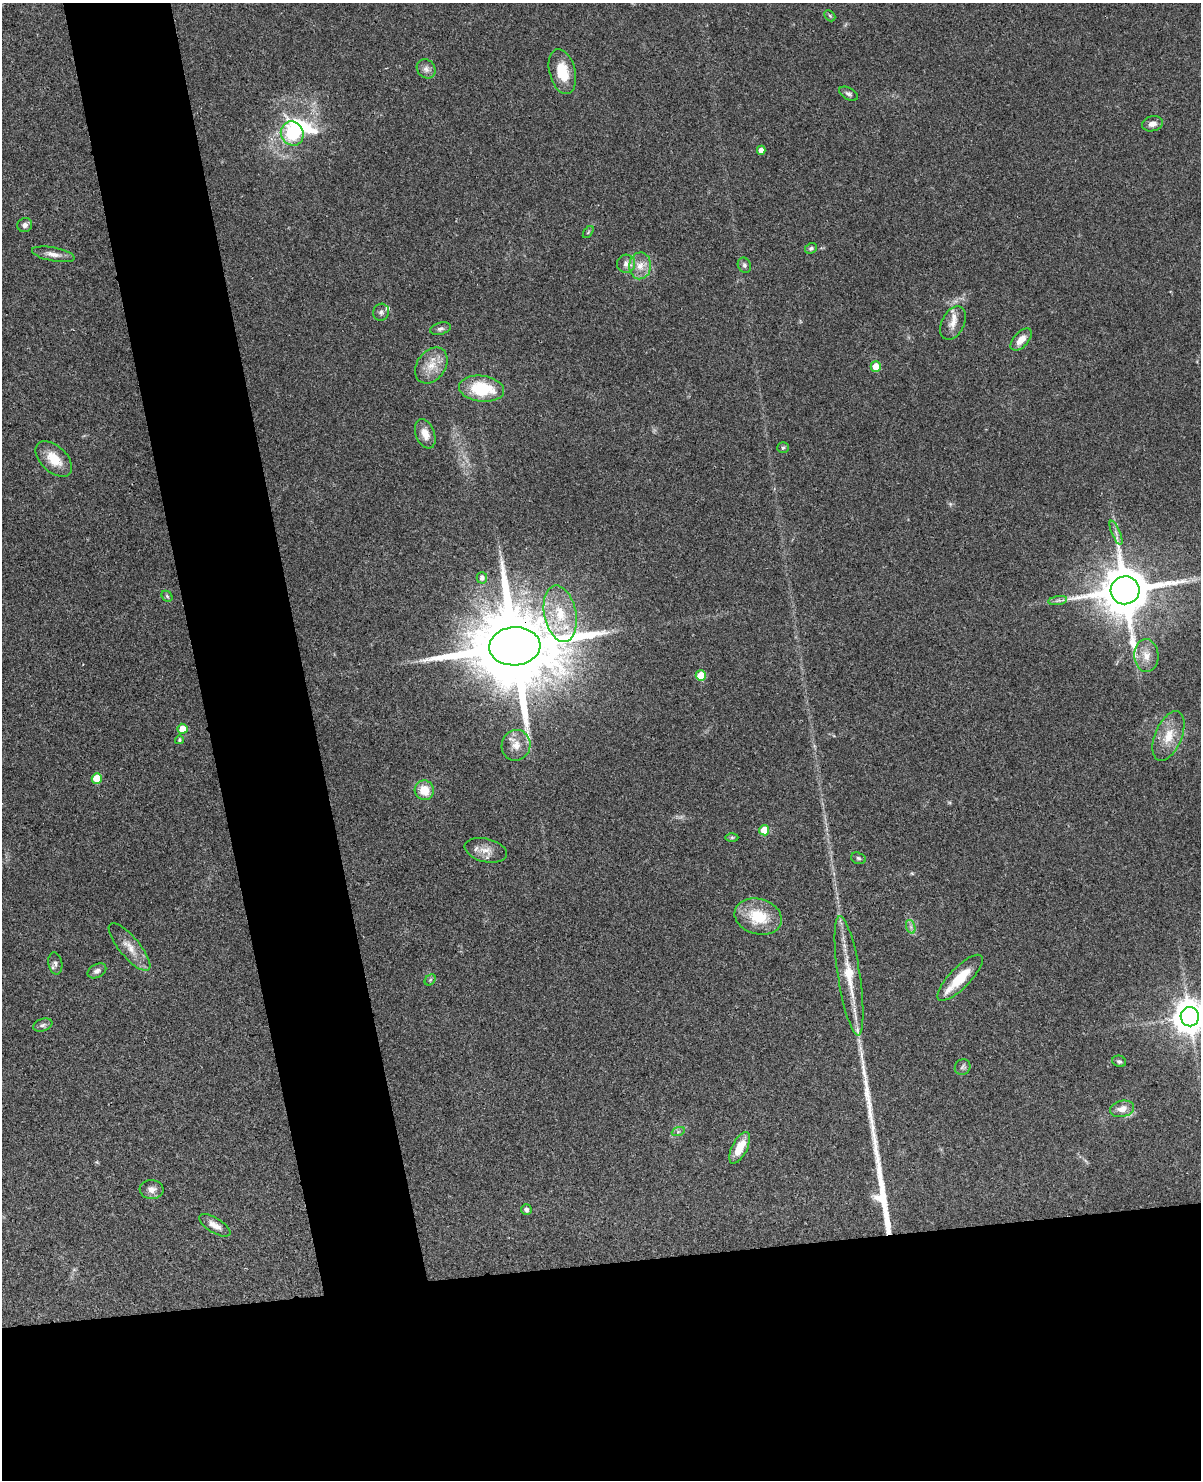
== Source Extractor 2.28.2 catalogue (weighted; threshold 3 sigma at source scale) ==
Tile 11 of 4 x 3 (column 3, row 3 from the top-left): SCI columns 2447-3645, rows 259-1736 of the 4892 x 4840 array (HDU 1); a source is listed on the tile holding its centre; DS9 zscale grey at full resolution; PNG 1203 x 1482 px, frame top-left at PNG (2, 3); each listed source drawn as its Kron ellipse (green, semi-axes under 4 px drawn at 4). Shown black and unused: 22% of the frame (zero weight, under 3 of 4 exposures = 5% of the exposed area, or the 3 px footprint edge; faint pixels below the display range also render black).
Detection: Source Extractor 2.28.2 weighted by HDU 2 'WHT'; one run over the whole footprint, this tile lists its part. Background 0.0858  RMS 0.0058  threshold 0.0261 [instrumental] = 3 sigma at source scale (4.5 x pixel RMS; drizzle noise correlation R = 1.50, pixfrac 1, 0.05/0.05 arcsec/px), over >= 5 px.
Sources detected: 68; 2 inside a brighter object's white glare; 2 long thin detections or spike segments (spike, bleed or trail) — neither listed nor drawn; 3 inside a brighter listed object's ellipse — not listed separately; the other 61 listed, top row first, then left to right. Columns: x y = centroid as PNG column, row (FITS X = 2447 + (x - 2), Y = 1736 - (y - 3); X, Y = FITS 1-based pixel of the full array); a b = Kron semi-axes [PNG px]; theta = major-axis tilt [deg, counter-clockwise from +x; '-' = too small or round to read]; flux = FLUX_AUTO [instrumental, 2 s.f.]
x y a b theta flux
830 16 6 4 -45 0.97
426 69 10 9 - 2.9
562 72 23 13 -76 16
848 94 10 5 -28 1.6
1153 124 11 7 14 3.6
292 133 12 11 - 33
761 150 4 4 - 3.9
25 225 7 7 - 2.3
588 232 7 3 53 0.76
811 248 6 5 - 1.3
53 254 21 6 -11 4.2
626 264 9 9 - 3.2
744 265 8 6 -66 1.5
640 266 13 11 87 6.7
381 312 8 8 - 1.9
953 323 18 11 63 5.8
440 329 10 6 15 1.7
1021 339 13 7 47 5.9
431 365 20 14 54 9.9
876 366 5 5 - 8.7
481 389 23 13 -7 27
425 434 15 9 -68 6.4
783 448 6 5 - 0.86
54 459 22 13 -43 12
1116 533 13 4 -67 2.2
482 578 6 5 - 2.2
1125 590 14 14 - 3400
167 596 6 5 - 0.87
1058 601 9 4 9 1.7
560 614 28 16 -79 21
515 646 26 19 4 12000
1146 656 16 12 -87 7.3
701 676 5 5 - 15
182 729 5 5 - 7.4
1168 736 26 13 67 12
179 740 4 4 - 0.9
516 745 15 14 - 7.2
97 778 5 5 - 14
424 790 10 9 - 9.9
764 830 5 5 - 15
732 837 6 4 0 0.86
486 850 21 11 -13 6.5
858 858 8 5 -18 1.2
758 917 24 17 -15 20
911 927 7 4 -72 1.5
129 947 30 10 -50 8.1
55 963 11 7 -81 2
97 971 10 6 27 2.3
849 976 60 11 -81 20
960 978 30 10 46 15
430 980 6 4 46 1
1190 1017 9 9 - 1200
43 1025 10 6 20 1.7
1119 1061 7 5 -22 1.3
963 1067 8 7 - 1.6
1122 1109 12 8 13 5.2
678 1132 7 4 19 1.1
740 1148 17 7 63 12
151 1189 12 9 -6 3.9
526 1210 5 5 - 1.6
215 1225 18 7 -31 4.7
Overlapping masked pixels (flux is a lower limit): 1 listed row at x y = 515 646
Isophote crosses this tile's border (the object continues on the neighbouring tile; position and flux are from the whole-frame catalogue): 1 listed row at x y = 1190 1017